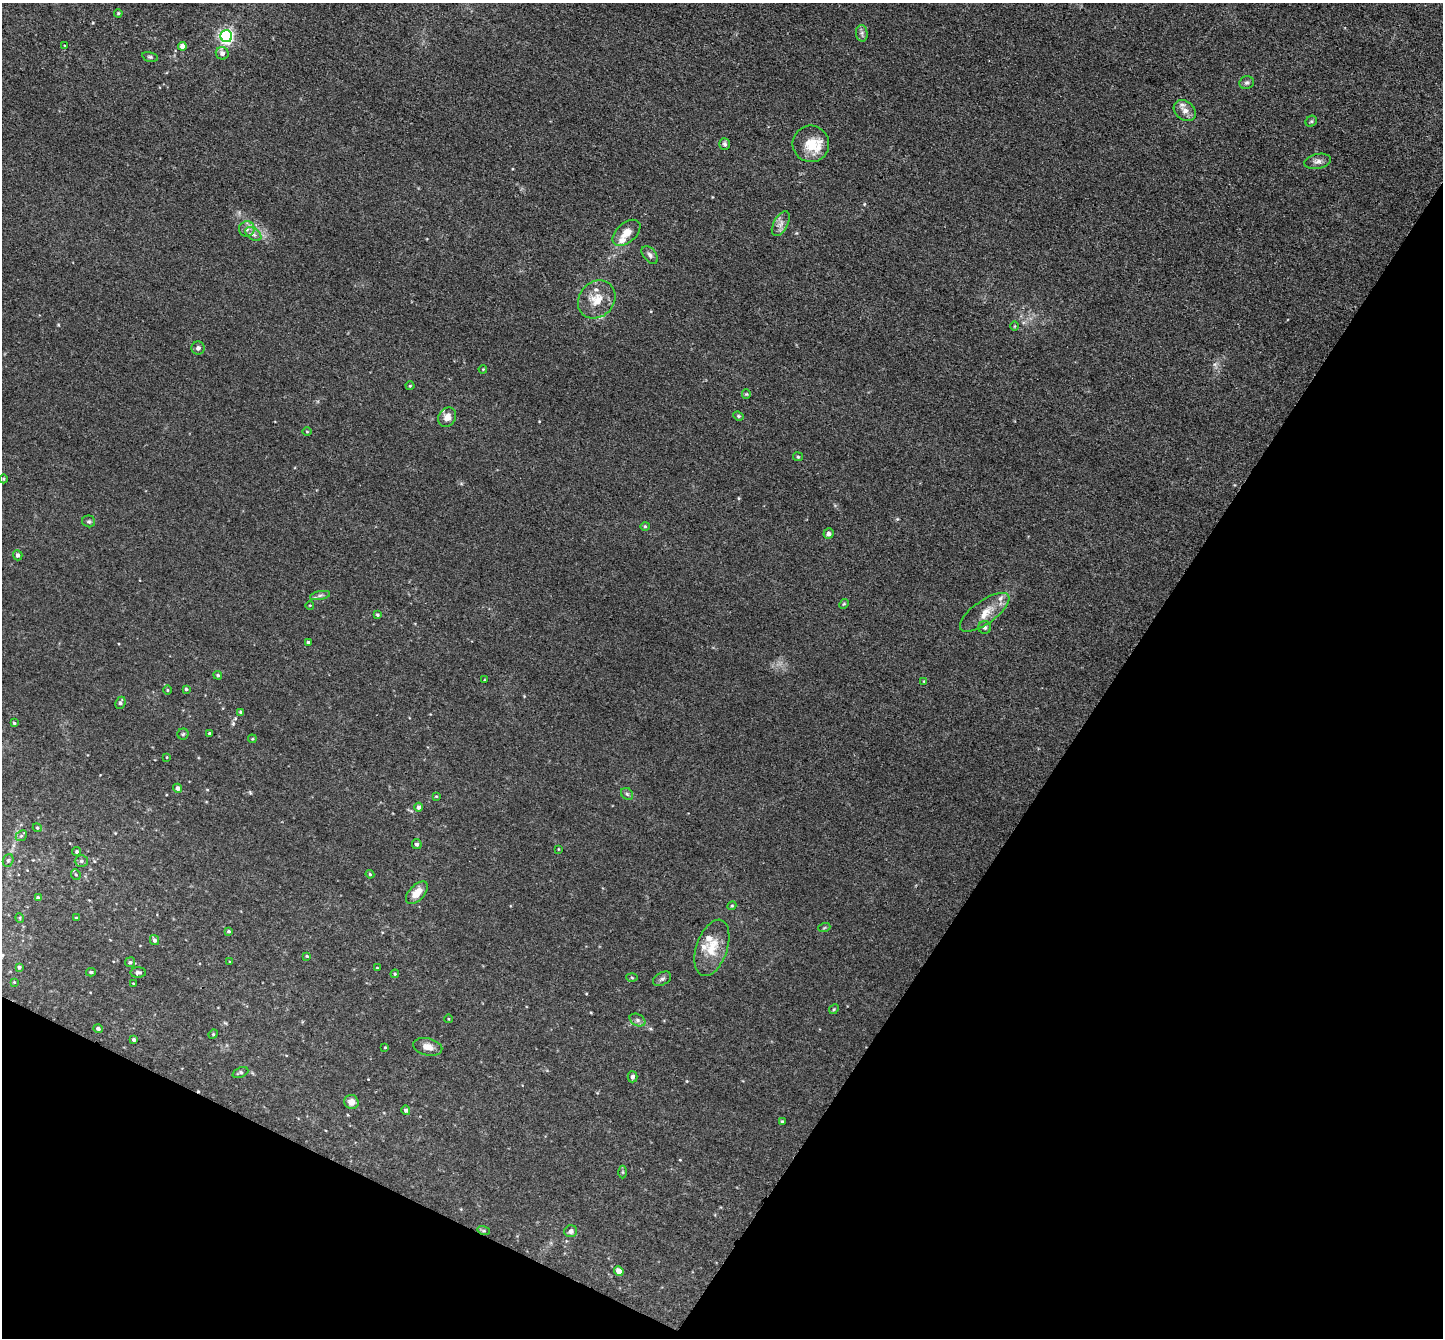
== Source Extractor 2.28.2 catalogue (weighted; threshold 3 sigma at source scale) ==
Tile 15 of 4 x 4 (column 3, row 4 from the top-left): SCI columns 2892-4332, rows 294-1629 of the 5783 x 5794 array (HDU 1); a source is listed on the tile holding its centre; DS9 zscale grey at full resolution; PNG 1445 x 1340 px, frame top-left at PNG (2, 3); each listed source drawn as its Kron ellipse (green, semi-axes under 4 px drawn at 4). Shown black and unused: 29% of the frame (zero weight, under 3 of 4 exposures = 2% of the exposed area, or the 3 px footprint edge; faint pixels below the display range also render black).
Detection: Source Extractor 2.28.2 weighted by HDU 2 'WHT'; one run over the whole footprint, this tile lists its part. Background 0.0185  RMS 0.0043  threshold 0.0194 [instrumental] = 3 sigma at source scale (4.5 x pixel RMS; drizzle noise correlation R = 1.50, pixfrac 1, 0.05/0.05 arcsec/px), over >= 5 px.
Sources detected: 111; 1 cosmic-ray / hot-pixel residue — neither listed nor drawn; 7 inside a brighter listed object's ellipse — not listed separately; the other 103 listed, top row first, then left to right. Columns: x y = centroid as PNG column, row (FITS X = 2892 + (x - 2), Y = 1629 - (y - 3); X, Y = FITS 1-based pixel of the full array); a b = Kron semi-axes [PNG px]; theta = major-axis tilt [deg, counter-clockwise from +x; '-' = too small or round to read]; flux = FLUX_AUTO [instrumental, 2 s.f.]
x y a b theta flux
118 13 4 3 - 0.47
862 33 8 5 -83 1.2
226 36 6 6 - 100
65 46 3 3 - 0.31
182 46 4 4 - 2.6
222 53 6 6 - 1.9
150 57 8 4 -13 0.75
1247 83 7 6 - 0.95
1185 110 12 9 -38 2.9
1311 121 6 5 - 0.7
725 144 6 5 - 0.91
811 144 18 18 - 8.9
1318 161 13 7 12 2
781 224 13 7 62 2.4
247 229 8 7 - 2
626 233 16 10 41 4.6
253 234 9 5 -36 1.5
650 255 10 6 -51 1.4
597 299 20 17 47 8.4
1015 326 5 3 - 0.35
198 348 6 6 - 1.2
483 369 4 3 - 0.37
410 386 4 4 - 0.44
746 394 4 4 - 0.41
738 416 5 4 - 0.57
447 417 10 8 58 3.3
307 432 5 3 - 0.35
798 457 5 4 - 0.46
3 479 4 3 - 0.41
89 521 6 6 - 0.84
645 526 4 4 - 0.49
829 534 5 5 - 1.5
18 555 5 4 - 1.2
320 595 10 4 11 0.98
844 604 5 4 - 0.53
310 605 4 2 - 0.3
985 612 29 11 35 6.4
377 615 4 4 - 0.66
985 627 6 6 - 0.9
308 642 3 3 - 0.64
218 675 4 4 - 0.6
485 680 4 2 - 0.33
924 681 4 3 - 0.34
186 689 4 3 - 0.61
167 690 5 3 - 0.39
120 703 6 4 66 1
241 712 4 3 - 0.75
14 723 3 3 - 0.47
209 733 3 3 - 0.47
183 734 5 5 - 0.69
252 739 4 3 - 0.39
167 757 3 3 - 0.32
178 788 4 4 - 1.6
627 794 7 5 -45 0.85
436 796 4 3 - 0.42
418 807 4 4 - 1.4
37 828 4 4 - 0.43
21 836 6 4 42 0.79
417 844 5 5 - 0.97
558 849 4 3 - 0.29
77 851 4 4 - 0.76
8 860 7 5 69 0.72
81 861 6 5 - 0.94
76 874 6 4 -67 0.67
370 874 4 4 - 0.41
417 893 14 7 47 5.1
38 898 4 4 - 1.1
732 906 5 4 - 0.45
20 918 5 3 - 0.42
77 918 3 3 - 0.53
824 928 6 4 19 0.48
229 931 4 3 - 0.7
155 940 5 4 - 1.1
712 948 29 15 71 9.7
307 956 4 4 - 0.46
130 962 5 5 - 0.63
229 962 4 2 - 0.3
19 967 4 4 - 0.64
377 968 3 2 - 0.31
91 972 5 4 - 0.68
138 972 8 5 0 1
395 974 4 4 - 0.45
632 978 5 3 - 0.44
662 979 10 6 29 1.1
14 982 4 3 - 0.32
133 983 3 2 - 0.28
834 1009 5 4 - 0.46
449 1019 4 3 - 0.29
638 1020 8 5 -27 1.3
98 1029 4 4 - 0.96
213 1034 5 4 - 0.53
134 1040 3 3 - 0.78
385 1047 3 3 - 0.37
428 1047 15 8 -13 3.7
240 1072 8 5 23 0.93
632 1077 5 5 - 1.3
351 1102 7 7 - 3.2
406 1110 5 4 - 1.1
782 1121 4 3 - 0.46
623 1172 6 4 -90 0.58
484 1231 6 4 -18 0.57
571 1231 6 6 - 1.6
619 1271 5 4 - 4.4